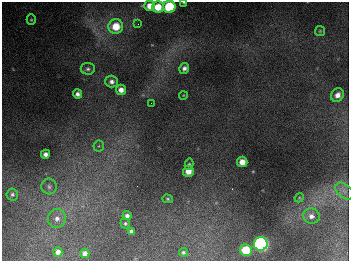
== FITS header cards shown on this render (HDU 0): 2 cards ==
NAXIS1  =                  347
NAXIS2  =                  259

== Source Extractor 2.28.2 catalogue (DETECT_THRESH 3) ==
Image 347 x 259 px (HDU 0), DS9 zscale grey, 1 PNG px = 1 image px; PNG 351 x 263 px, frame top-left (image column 1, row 259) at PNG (2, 2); each listed source drawn as its Kron ellipse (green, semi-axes under 4 px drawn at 4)
Background 675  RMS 50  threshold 149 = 3 sigma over >= 5 px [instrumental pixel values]
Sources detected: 36; all 36 listed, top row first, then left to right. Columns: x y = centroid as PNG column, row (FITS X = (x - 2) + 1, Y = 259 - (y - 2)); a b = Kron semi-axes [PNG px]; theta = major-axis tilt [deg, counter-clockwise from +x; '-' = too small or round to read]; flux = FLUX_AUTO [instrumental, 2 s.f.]
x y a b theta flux
184 2 4 2 - 3.8e+03
150 6 5 5 - 4.2e+04
158 7 6 5 - 6.5e+04
169 7 6 6 - 2.6e+05
31 20 5 4 - 4.5e+03
138 24 2 2 - 1.9e+03
116 26 7 7 - 8.1e+04
320 31 5 5 - 4.3e+03
184 68 5 5 - 1.2e+04
88 69 7 6 - 8.3e+03
112 82 6 6 - 1.4e+04
121 90 5 5 - 2.2e+04
77 94 4 4 - 1.3e+04
183 95 4 3 - 2.4e+03
337 95 7 6 - 2.1e+04
151 103 2 2 - 4.4e+03
99 146 6 5 - 6.1e+03
45 154 4 4 - 1.5e+04
242 162 5 5 - 3.6e+04
189 164 6 4 78 5.6e+03
188 171 5 5 - 3.8e+04
49 186 8 7 - 1.3e+04
344 191 10 6 -40 1.6e+04
12 194 6 6 - 7.8e+03
299 198 5 3 - 3.2e+03
168 199 5 4 - 4.6e+03
127 216 4 4 - 1.3e+04
311 216 8 7 - 1.7e+04
57 218 9 9 - 2.1e+04
125 223 5 4 - 5.1e+03
131 231 4 4 - 8.1e+03
261 244 7 7 - 1.0e+06
246 250 6 6 - 1.2e+05
58 252 5 4 - 1.7e+04
183 252 4 4 - 5.8e+03
85 253 5 4 - 1.8e+04
At the frame edge (FLAGS 8, measured only in part): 2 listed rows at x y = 184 2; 169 7